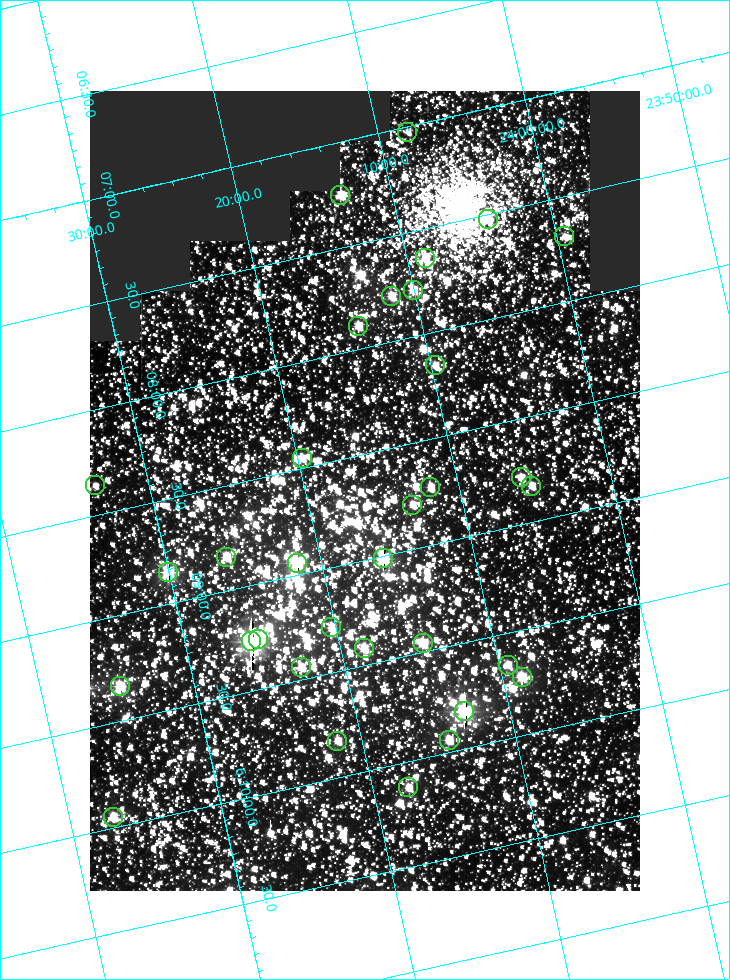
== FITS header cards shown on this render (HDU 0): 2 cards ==
NAXIS1  =                  550
NAXIS2  =                  800

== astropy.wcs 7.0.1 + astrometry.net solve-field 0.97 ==
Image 550 x 800 px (HDU 0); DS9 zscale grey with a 90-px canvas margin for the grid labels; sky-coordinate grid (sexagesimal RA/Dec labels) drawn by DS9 from the SOLVED WCS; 33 Tycho-2 reference stars matched to detected sources circled (green)
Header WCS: RA---TAN/DEC--TAN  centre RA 06:08:40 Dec +24:16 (92.17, +24.27 deg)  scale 3.97 arcsec/px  FOV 36.4' x 53.0'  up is -103 deg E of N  parity normal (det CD < 0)
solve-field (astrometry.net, Tycho-2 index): VERIFIED the header's WCS against the Tycho-2 star catalogue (verified at 3 index scales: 18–31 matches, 0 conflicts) and refined it, rather than solving blind
Solved WCS: RA---TAN-SIP/DEC--TAN-SIP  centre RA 06:08:40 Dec +24:16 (92.17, +24.27 deg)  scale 3.98 arcsec/px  FOV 36.5' x 53.0'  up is -103 deg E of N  parity normal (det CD < 0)
The solver's refit moves the header's centre by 0.097 arcsec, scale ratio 1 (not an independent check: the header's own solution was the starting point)
Tycho-2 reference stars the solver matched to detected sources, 33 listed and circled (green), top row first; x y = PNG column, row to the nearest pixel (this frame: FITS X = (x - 90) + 1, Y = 800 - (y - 91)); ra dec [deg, ICRS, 3 dp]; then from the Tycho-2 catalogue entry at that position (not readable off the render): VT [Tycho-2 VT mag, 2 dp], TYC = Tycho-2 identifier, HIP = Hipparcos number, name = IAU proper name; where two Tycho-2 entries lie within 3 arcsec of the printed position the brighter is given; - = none
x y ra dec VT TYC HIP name
407 132 91.756 +24.135 11.55 1864-383-1 - -
340 195 91.813 +24.222 9.50 1864-951-1 - -
488 219 91.882 +24.069 10.67 1864-1197-1 - -
564 236 91.922 +23.991 11.04 1864-773-1 - -
425 258 91.910 +24.147 9.81 1864-677-1 - -
413 290 91.945 +24.168 9.83 1864-545-1 - -
391 296 91.946 +24.193 9.49 1864-879-1 - -
358 326 91.972 +24.235 9.87 1864-607-1 - -
435 365 92.040 +24.163 9.97 1864-387-1 - -
302 458 92.113 +24.329 10.09 1877-692-1 - -
521 477 92.195 +24.097 9.91 1877-1306-1 - -
95 485 92.090 +24.558 11.22 1868-1493-1 - -
531 486 92.208 +24.088 10.02 1877-898-1 - -
430 487 92.182 +24.197 9.90 1877-42-1 - -
412 505 92.198 +24.221 10.14 1877-234-1 - -
226 557 92.210 +24.434 9.33 1881-345-1 - -
383 558 92.254 +24.266 8.73 1877-224-1 - -
297 563 92.236 +24.360 8.19 1877-300-1 29148 -
168 572 92.212 +24.501 8.67 1881-93-1 - -
331 627 92.321 +24.338 9.42 1877-884-1 - -
258 639 92.315 +24.419 9.14 1881-15-1 - -
251 641 92.316 +24.428 7.55 1881-1595-1 - -
423 643 92.364 +24.244 8.80 1877-1589-1 - -
364 648 92.355 +24.308 9.21 1877-702-1 - -
508 665 92.412 +24.157 10.23 1877-766-1 - -
301 667 92.360 +24.380 9.69 1881-496-1 - -
522 677 92.431 +24.145 8.75 1877-16-1 - -
120 686 92.334 +24.580 8.60 1881-81-1 - -
464 711 92.456 +24.215 7.57 1877-1484-1 - -
449 740 92.485 +24.239 9.49 1877-1276-1 - -
337 741 92.457 +24.359 9.75 1877-1432-1 - -
408 787 92.531 +24.294 10.40 1877-334-1 - -
113 817 92.487 +24.619 9.38 1881-1542-1 - -